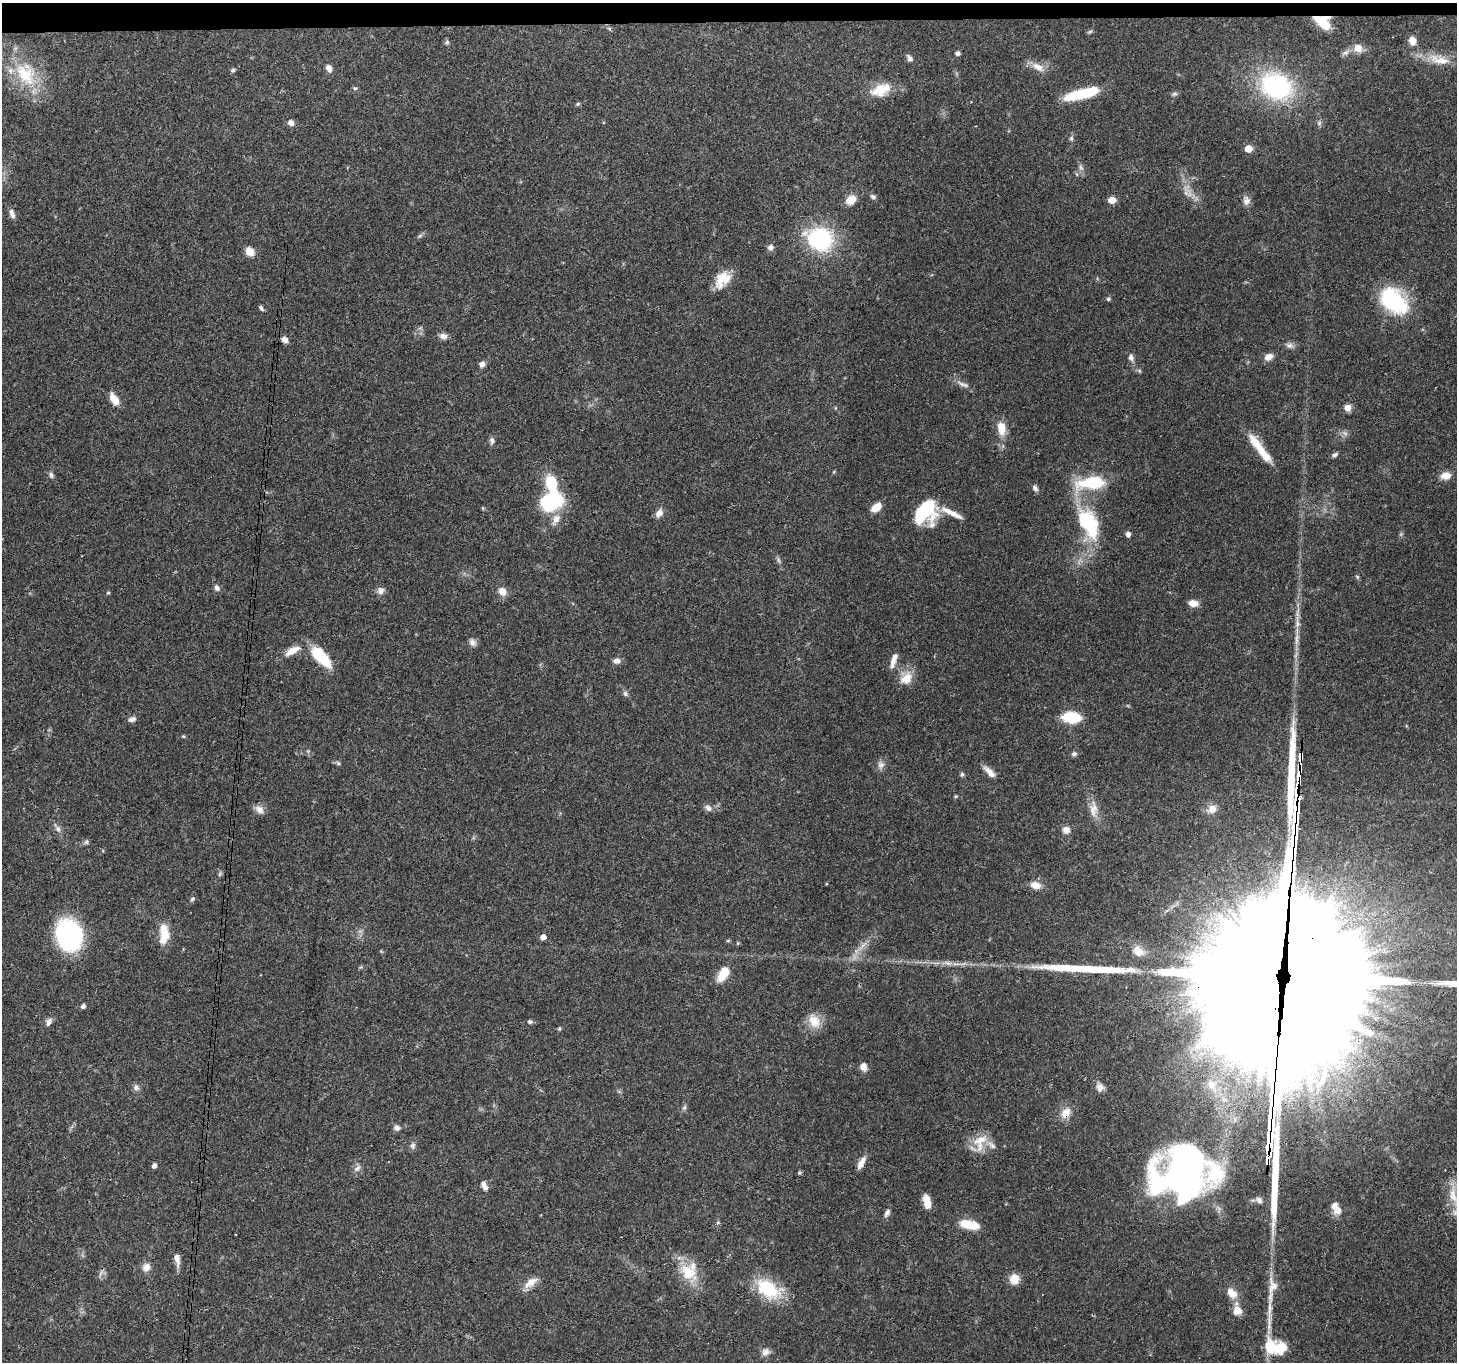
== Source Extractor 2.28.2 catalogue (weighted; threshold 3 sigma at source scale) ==
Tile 2 of 3 x 3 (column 2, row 1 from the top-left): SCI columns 1462-2916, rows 2878-4237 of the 4380 x 4454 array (HDU 1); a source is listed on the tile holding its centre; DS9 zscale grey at full resolution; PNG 1459 x 1364 px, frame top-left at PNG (2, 3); no overlay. Shown black and unused: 2% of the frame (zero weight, under 3 of 4 exposures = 6% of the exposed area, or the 3 px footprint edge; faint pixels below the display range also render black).
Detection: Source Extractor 2.28.2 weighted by HDU 2 'WHT'; one run over the whole footprint, this tile lists its part. Background 0.0815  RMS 0.0035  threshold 0.0158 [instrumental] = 3 sigma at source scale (4.5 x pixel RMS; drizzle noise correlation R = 1.50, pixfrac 1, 0.05/0.05 arcsec/px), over >= 5 px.
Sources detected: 159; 3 too faint to see at this stretch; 5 inside a brighter object's white glare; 1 cosmic-ray / hot-pixel residue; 4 long thin detections or spike segments (spike, bleed or trail) — not listed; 5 inside a brighter listed object's ellipse — not listed separately; the other 141 listed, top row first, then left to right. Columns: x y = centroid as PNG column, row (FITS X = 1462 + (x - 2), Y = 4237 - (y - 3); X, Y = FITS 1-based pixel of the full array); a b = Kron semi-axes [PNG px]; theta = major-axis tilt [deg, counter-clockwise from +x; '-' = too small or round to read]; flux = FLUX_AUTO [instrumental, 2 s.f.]
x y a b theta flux
1322 21 19 11 -7 7.9
1090 32 8 4 9 0.54
1412 41 10 8 -78 2.7
447 42 6 5 - 0.61
1358 48 11 10 - 3.2
958 53 5 5 - 0.93
1345 53 11 6 26 1.4
910 58 9 6 -60 1.4
1439 60 33 12 -13 7.3
1038 67 20 9 -27 3.5
329 68 8 6 -60 1.8
233 70 5 4 - 0.89
25 74 38 25 -58 19
1276 86 32 25 -27 47
355 88 6 5 - 0.54
880 90 27 15 20 8.3
1082 94 36 9 14 17
1174 94 9 5 18 0.75
578 104 6 5 - 0.49
291 122 7 6 - 1.5
1071 138 6 6 - 0.67
1248 149 5 5 - 5.6
1189 193 18 5 -66 2.8
873 196 8 6 -18 0.88
851 200 11 9 44 4.7
1112 200 5 5 - 5.3
1247 201 11 9 18 1.7
12 214 12 6 -71 1.5
820 239 25 20 -20 37
770 247 8 8 - 1.3
250 252 10 8 -41 3.5
722 279 22 14 50 6.9
1108 299 5 4 - 0.71
1394 301 28 18 -40 34
261 308 8 4 -55 0.72
443 336 9 7 -11 1.8
284 340 7 6 - 1.9
1289 345 11 7 -22 1.4
1131 357 9 7 -85 1.4
1268 357 9 7 28 2.8
482 364 7 7 - 1.4
963 384 19 5 -18 1.8
114 399 15 7 -57 4
1347 408 7 6 - 2.6
1001 428 17 11 -81 4.7
492 441 10 6 -86 1.1
1264 454 31 11 -53 6.6
1335 455 7 5 23 0.96
51 475 8 6 -56 0.96
1445 476 13 9 8 3
1091 483 34 14 8 18
551 484 15 10 -72 12
1035 488 9 6 -56 1.1
553 500 20 16 25 30
876 507 11 7 36 4.2
925 512 25 18 52 26
659 513 10 7 51 2.2
952 513 34 7 -26 4.6
556 519 16 10 65 3.4
1087 521 40 24 -66 25
1128 534 6 6 - 1.1
778 560 11 3 -75 0.81
217 588 8 6 -63 1.2
380 591 10 10 - 1.6
502 591 9 7 -56 3.5
108 593 5 4 - 0.41
1193 603 9 7 -9 3.2
1297 639 22 4 87 2.9
472 642 10 8 -46 1.5
292 651 20 9 30 4.4
321 657 26 10 -46 15
893 660 19 6 73 2.7
617 661 9 6 -2 1.8
906 678 19 15 55 5.2
625 693 8 6 -75 0.86
1071 717 11 7 -3 24
132 719 9 6 21 1.3
183 736 6 3 -18 0.37
1074 754 7 6 - 0.87
338 763 6 5 - 0.6
881 765 10 9 - 1.7
1299 765 65 9 83 1100
989 772 18 7 -46 2.7
962 774 5 5 - 0.77
955 796 5 4 - 0.42
708 808 10 7 -34 1.5
259 809 13 9 -35 2.2
1093 809 24 10 -89 4.1
1212 809 10 9 - 3.3
58 829 10 6 -69 1.3
1066 830 7 7 - 2.5
86 842 7 6 - 0.74
220 874 7 4 71 0.56
1035 885 13 9 -15 3.1
193 899 7 5 41 0.62
164 933 25 11 90 6.8
69 935 27 23 -68 55
543 937 5 5 - 2.4
728 940 6 3 19 0.37
1138 951 15 11 -33 4.8
1291 961 167 72 90 18000
723 974 19 10 57 6.1
83 1006 5 5 - 1
814 1021 20 14 -55 5.4
49 1022 13 7 67 1.6
530 1022 6 5 - 0.72
559 1029 5 4 - 0.45
863 1067 10 8 -67 2.2
1211 1085 13 10 -64 3.1
136 1087 8 7 - 1.3
1100 1087 12 9 -73 2.2
684 1107 7 5 67 0.79
1065 1113 14 11 52 4.1
397 1128 9 7 -9 1.3
980 1142 28 16 70 7.1
413 1145 9 7 89 1.2
861 1163 16 6 61 2.9
154 1166 4 4 - 1.5
1186 1167 51 38 3 160
357 1168 11 6 50 1.5
799 1173 6 5 - 0.49
484 1186 12 6 -61 1.7
1453 1196 24 11 -68 6.7
1259 1200 9 7 -48 1.3
927 1202 13 6 -78 5.4
1337 1210 10 10 - 3
887 1213 11 6 59 1.3
718 1223 6 4 0 0.44
969 1225 20 8 -12 9.1
177 1259 15 6 -80 2.4
146 1267 10 9 - 2.4
688 1272 29 19 -47 11
101 1273 14 2 64 0.72
1014 1279 10 9 - 4.9
531 1282 20 9 37 3.7
1272 1288 42 12 81 6.8
768 1289 33 20 -30 16
1232 1293 16 11 -45 4.2
1237 1311 11 10 - 3.7
1280 1348 17 16 - 7.5
766 1352 12 9 35 1.8
Overlapping masked pixels (flux is a lower limit): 5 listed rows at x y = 1322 21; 1299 765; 1291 961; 723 974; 1065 1113